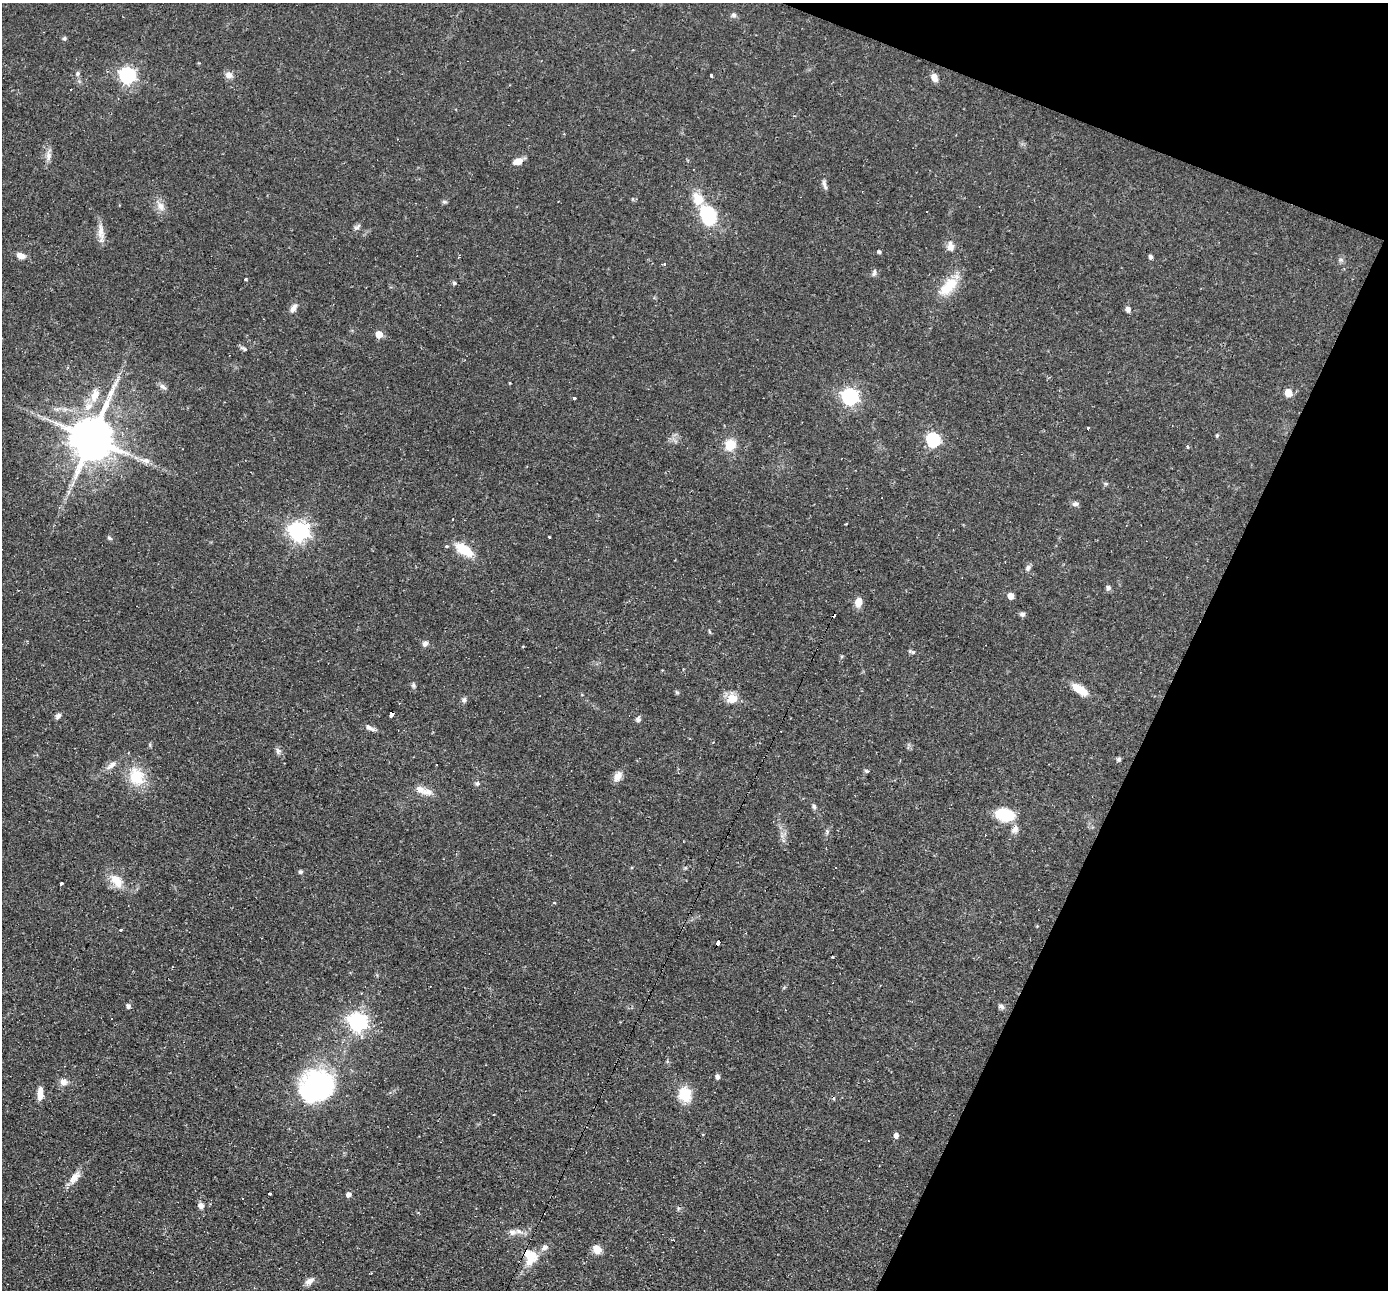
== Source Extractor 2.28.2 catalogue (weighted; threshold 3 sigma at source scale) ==
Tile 8 of 4 x 4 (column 4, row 2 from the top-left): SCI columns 4157-5542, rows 2846-4133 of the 5542 x 5557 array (HDU 1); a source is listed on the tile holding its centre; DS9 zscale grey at full resolution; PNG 1390 x 1292 px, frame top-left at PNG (2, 3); no overlay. Shown black and unused: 19% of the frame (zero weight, under 2 of 3 exposures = <1% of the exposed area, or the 3 px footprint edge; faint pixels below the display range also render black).
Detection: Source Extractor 2.28.2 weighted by HDU 2 'WHT'; one run over the whole footprint, this tile lists its part. Background 0.0583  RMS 0.0047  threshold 0.021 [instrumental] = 3 sigma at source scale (4.5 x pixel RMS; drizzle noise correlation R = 1.50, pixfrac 1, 0.05/0.05 arcsec/px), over >= 5 px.
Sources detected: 120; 12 cosmic-ray / hot-pixel residue — not listed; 6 inside a brighter listed object's ellipse — not listed separately; the other 102 listed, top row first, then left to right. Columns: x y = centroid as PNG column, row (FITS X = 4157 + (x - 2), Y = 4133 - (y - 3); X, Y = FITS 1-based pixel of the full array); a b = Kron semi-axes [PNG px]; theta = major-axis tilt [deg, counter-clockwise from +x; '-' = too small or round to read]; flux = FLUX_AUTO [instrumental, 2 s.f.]
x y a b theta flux
733 15 7 6 - 1.2
64 38 6 5 - 0.72
78 73 6 6 - 1
127 75 7 7 - 130
229 75 9 8 - 2.5
711 75 3 3 - 1.1
934 78 11 7 -69 2.7
71 89 2 2 - 0.4
48 156 13 7 85 2.6
518 161 10 7 17 4.2
824 184 15 4 -72 1.6
698 199 18 13 -68 7.8
444 202 8 4 -8 0.74
160 206 14 9 -62 3.6
708 216 16 12 -71 33
357 227 11 5 41 1.3
101 234 27 7 -86 4.3
950 246 12 8 -84 3.2
879 252 4 3 - 1
21 256 11 7 -16 3
1150 257 6 4 -71 1.1
1341 260 7 4 -19 0.81
874 273 9 5 79 1.1
246 279 3 3 - 0.54
454 283 5 4 - 0.94
948 286 31 15 45 12
293 308 12 7 61 2.4
1128 309 8 7 - 1.4
379 334 5 5 - 8.2
243 348 11 4 -35 0.97
510 383 4 3 - 0.35
163 387 11 6 -29 1.7
1288 393 5 5 - 9.4
95 395 17 10 72 5.6
850 396 7 7 - 140
574 398 3 3 - 1.2
1088 429 3 3 - 5.5
1217 436 5 4 - 0.55
92 439 13 11 68 2100
933 440 6 6 - 66
730 445 8 7 - 12
1188 447 3 3 - 0.86
146 461 10 8 -17 2.4
73 484 9 4 71 1.4
1106 484 6 4 -18 0.61
1075 504 9 6 7 1.3
299 531 7 7 - 250
549 537 3 3 - 0.85
109 538 7 4 -39 0.84
464 550 24 11 -32 11
1028 568 9 6 61 1.4
1108 588 6 5 - 1.4
1010 596 5 5 - 4.9
858 602 9 7 78 4.9
1022 614 7 6 - 1.1
709 631 6 3 -71 0.51
425 644 8 7 - 1.6
912 652 9 4 -21 0.92
413 685 7 5 -68 0.97
1080 689 18 8 -35 9.3
677 692 6 5 - 0.67
732 698 14 14 - 5.7
464 700 7 6 - 1.2
391 714 5 4 - 3.6
58 716 8 6 45 1.4
638 719 7 6 - 1.3
369 728 14 5 -32 1.8
1119 759 5 5 - 0.96
111 765 16 7 39 3
866 771 6 4 -58 0.65
136 776 26 21 -71 14
618 776 12 8 60 3.9
477 783 6 5 - 0.93
427 792 17 8 -7 3.9
814 806 8 5 -69 1.2
1005 815 14 9 -11 25
1015 829 12 8 53 2.4
827 831 7 4 90 0.87
301 872 6 5 - 0.9
116 880 19 11 -48 7.8
61 883 4 3 - 0.91
1037 926 4 4 - 0.4
120 930 3 3 - 0.74
718 943 5 3 - 5.4
832 957 3 3 - 0.52
128 1006 5 5 - 1.6
1001 1006 9 6 -33 1.4
357 1022 7 7 - 210
718 1077 5 4 - 1.8
64 1082 9 9 - 3.1
317 1086 35 31 22 77
40 1094 15 6 88 4.5
685 1094 18 15 -75 10
896 1135 5 5 - 2.2
75 1177 20 8 59 4.6
269 1193 3 2 - 0.66
349 1194 5 5 - 2.1
201 1205 8 7 - 1.9
512 1232 10 8 -2 2.1
597 1249 10 8 -60 4.6
533 1256 30 14 64 9
309 1281 12 7 35 2.7
Overlapping masked pixels (flux is a lower limit): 2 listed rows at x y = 391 714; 718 943
Unlisted compact peaks at least as high as the median listed source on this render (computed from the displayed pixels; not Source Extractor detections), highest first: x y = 278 751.